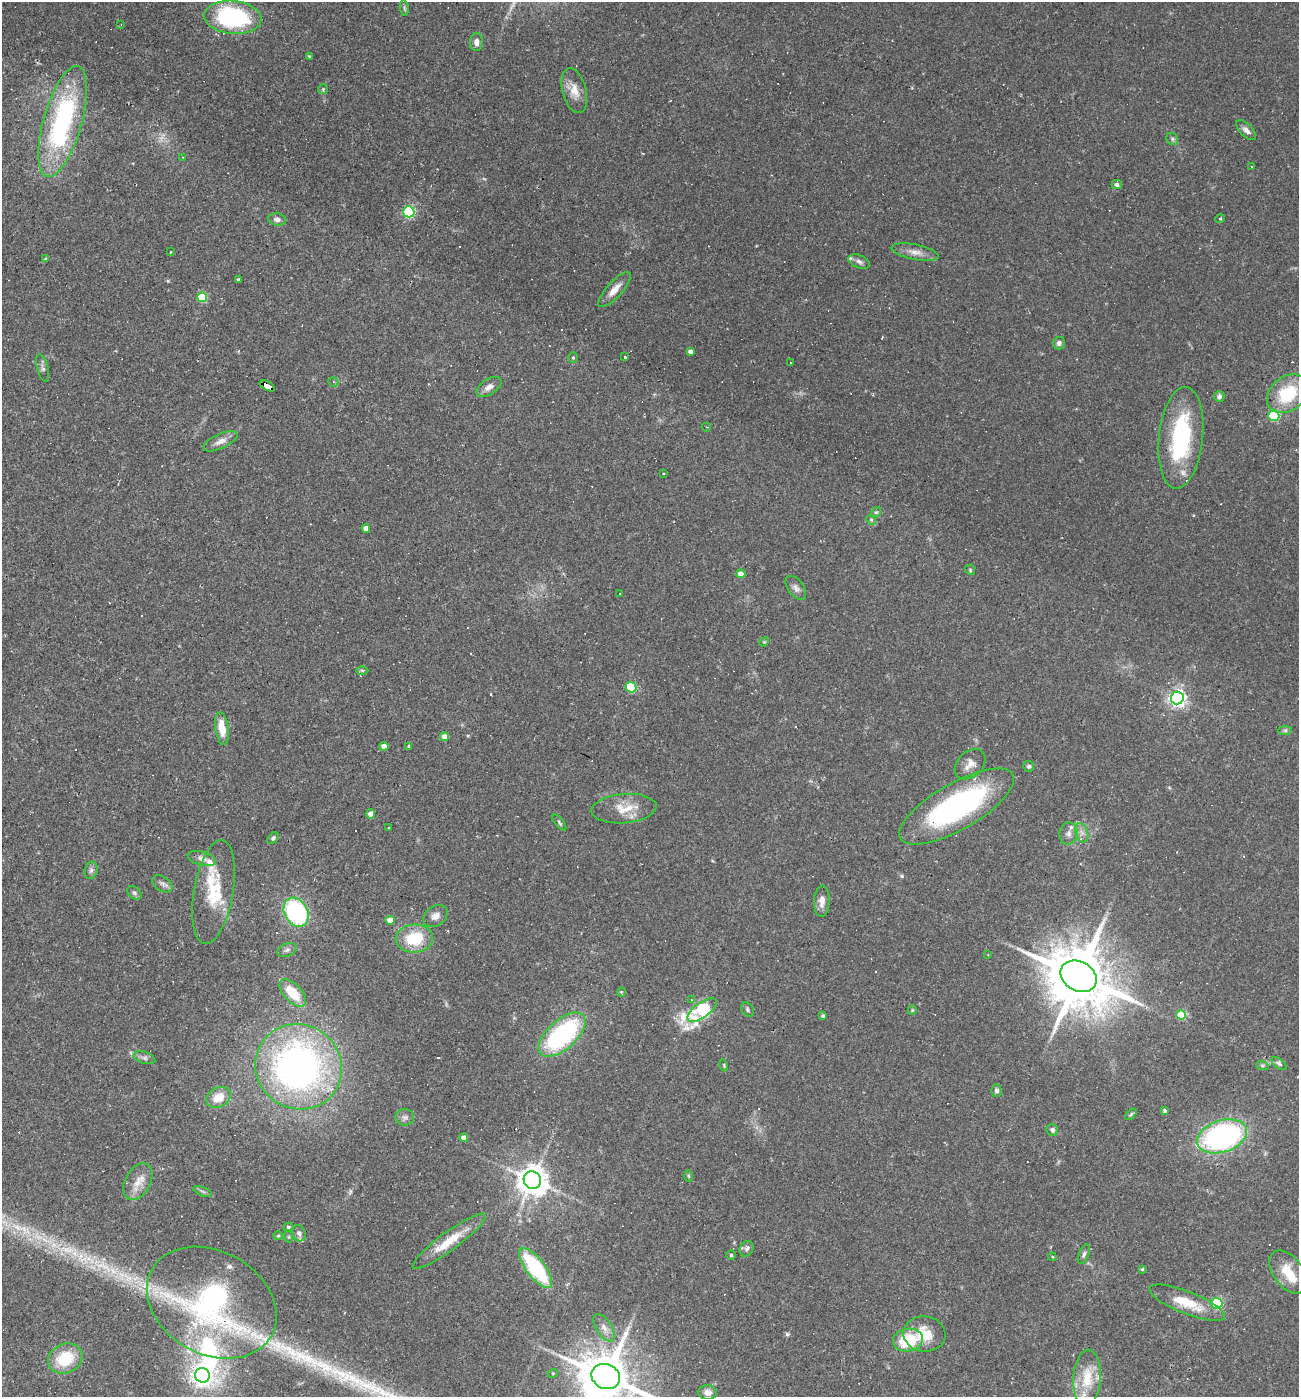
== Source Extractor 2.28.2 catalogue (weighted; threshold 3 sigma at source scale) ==
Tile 11 of 4 x 4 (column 3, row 3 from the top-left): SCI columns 2863-4159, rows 1396-2790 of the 5591 x 5579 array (HDU 1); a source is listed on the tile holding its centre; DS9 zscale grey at full resolution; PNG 1301 x 1399 px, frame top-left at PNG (2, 2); each listed source drawn as its Kron ellipse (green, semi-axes under 4 px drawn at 4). Shown black and unused: <1% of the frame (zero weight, under 2 of 3 exposures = <1% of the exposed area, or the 3 px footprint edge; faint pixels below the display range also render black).
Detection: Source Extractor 2.28.2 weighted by HDU 2 'WHT'; one run over the whole footprint, this tile lists its part. Background 0.0501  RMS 0.0055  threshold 0.025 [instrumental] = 3 sigma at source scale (4.5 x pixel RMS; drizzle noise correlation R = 1.50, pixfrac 1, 0.05/0.05 arcsec/px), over >= 5 px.
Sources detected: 174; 3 too faint to see at this stretch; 1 inside a brighter object's white glare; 31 cosmic-ray / hot-pixel residue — neither listed nor drawn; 11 inside a brighter listed object's ellipse — not listed separately; the other 128 listed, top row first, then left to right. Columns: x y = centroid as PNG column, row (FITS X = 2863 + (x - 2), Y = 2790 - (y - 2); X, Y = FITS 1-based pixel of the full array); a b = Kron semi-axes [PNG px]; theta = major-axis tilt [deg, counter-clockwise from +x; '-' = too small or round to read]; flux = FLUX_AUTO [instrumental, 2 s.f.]
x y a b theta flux
404 8 8 4 -82 0.88
233 17 28 16 -5 75
121 24 4 3 - 0.43
476 42 9 6 87 2.7
310 56 4 4 - 0.79
323 89 5 5 - 0.82
574 90 23 12 -75 8.2
63 121 57 19 74 97
1246 130 12 6 -46 2.5
1172 139 6 5 - 1.1
182 157 3 2 - 0.39
1252 166 3 3 - 1.3
1117 184 5 4 - 2.1
409 212 5 5 - 70
277 219 9 6 -7 2.2
1220 219 5 3 - 0.55
171 252 3 2 - 0.59
915 252 24 7 -12 4.9
46 259 4 4 - 0.91
859 261 11 6 -23 2.3
239 280 3 3 - 1.2
615 290 22 7 48 6
202 297 5 5 - 25
1059 343 6 6 - 1.9
690 352 4 4 - 2.6
573 357 5 5 - 0.76
625 357 3 3 - 2
790 362 2 2 - 0.45
43 368 14 5 -75 1.8
333 382 5 4 - 0.87
267 386 8 4 -29 150
489 387 14 7 34 3.4
1288 394 23 17 37 28
1219 396 5 5 - 1.4
1274 416 5 5 - 37
706 427 4 3 - 0.5
1181 438 51 22 84 60
220 441 18 7 24 4.2
663 473 3 2 - 0.54
876 512 5 4 - 0.7
871 520 5 4 - 0.68
366 528 4 4 - 4
970 570 5 4 - 0.7
741 574 4 4 - 5.2
796 588 14 8 -54 2.7
620 593 2 2 - 0.32
764 642 5 4 - 0.56
362 670 6 4 -1 0.71
631 687 5 5 - 35
1177 698 6 6 - 230
222 728 17 6 -82 8.9
1285 730 7 4 0 1
444 737 4 4 - 4
384 746 4 4 - 4.4
409 746 3 3 - 1
970 764 17 12 44 5.4
1029 766 5 5 - 1.5
957 806 65 23 30 120
624 809 33 14 5 12
371 814 4 4 - 6.7
559 822 9 4 -51 1
389 828 3 3 - 1.7
1069 833 11 9 80 3.1
1082 833 10 6 -71 2.5
273 838 6 4 47 1.2
202 859 14 6 -16 2.9
91 870 9 6 73 1.8
162 884 11 7 -36 2.2
214 892 52 19 80 24
134 893 8 5 -40 1.2
822 901 16 7 87 4.4
296 912 15 11 -59 75
435 916 13 9 36 4
390 920 4 4 - 7.2
414 938 18 14 4 21
287 950 10 6 20 1.7
988 955 3 2 - 0.55
1079 976 19 14 -29 5400
621 992 4 4 - 0.57
293 993 17 9 -48 16
691 1000 3 3 - 1.7
747 1009 8 5 -60 1.2
702 1010 17 7 36 90
912 1010 5 4 - 0.71
1181 1015 5 4 - 23
823 1016 3 3 - 1.1
562 1035 29 14 42 79
144 1058 11 6 -18 1.9
1279 1064 8 4 -38 1.5
724 1065 6 3 -71 0.61
1262 1065 6 4 -18 0.8
298 1067 44 42 -37 260
996 1091 6 5 - 1.5
218 1097 13 9 28 9.4
1164 1111 4 3 - 1.8
1131 1114 7 4 41 0.9
405 1117 9 8 - 2.2
1052 1130 6 5 - 1.8
1222 1136 26 16 18 140
464 1138 4 4 - 4.8
688 1176 6 4 -88 0.6
532 1180 9 8 - 880
138 1182 20 12 61 7.7
203 1191 10 3 -21 1
288 1227 5 4 - 0.71
299 1233 8 6 -63 2
278 1236 4 4 - 0.68
289 1237 6 4 -72 0.67
449 1241 45 9 36 16
746 1249 8 6 64 1.7
1084 1254 10 5 68 1.6
731 1255 4 4 - 0.71
1052 1257 4 3 - 0.6
536 1268 24 9 -52 49
1142 1269 4 3 - 0.67
1288 1272 25 15 -53 13
212 1303 68 51 -29 180
1187 1303 40 11 -22 17
1217 1303 5 5 - 63
604 1328 15 7 -58 3.9
924 1334 21 17 -8 14
908 1340 15 11 10 24
65 1359 18 14 24 22
553 1373 5 3 - 0.49
202 1375 7 7 - 250
606 1376 15 12 -23 3400
1087 1378 28 13 87 17
708 1392 9 7 -6 3.5
Overlapping masked pixels (flux is a lower limit): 1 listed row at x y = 267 386
Isophote crosses this tile's border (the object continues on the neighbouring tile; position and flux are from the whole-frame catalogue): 2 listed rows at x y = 606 1376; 1087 1378
Unlisted compact peaks at least as high as the median listed source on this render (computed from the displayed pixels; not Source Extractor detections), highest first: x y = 787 1334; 902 876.